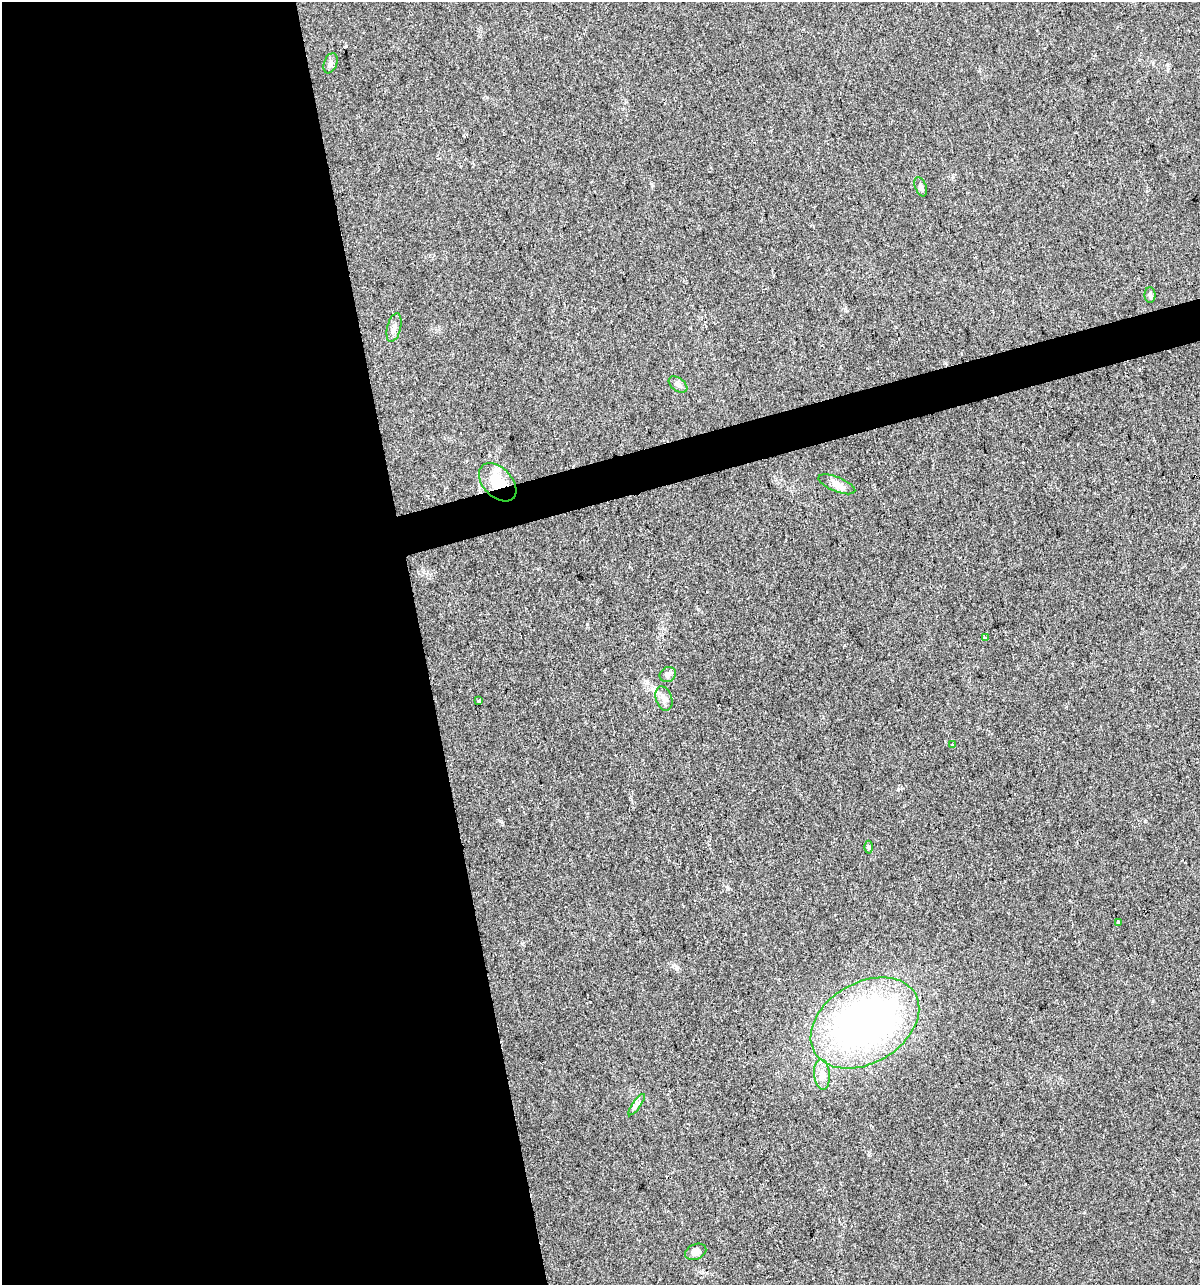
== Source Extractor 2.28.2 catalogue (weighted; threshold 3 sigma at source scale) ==
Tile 9 of 4 x 4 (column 1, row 3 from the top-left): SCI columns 95-1292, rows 1284-2566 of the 4930 x 5133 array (HDU 1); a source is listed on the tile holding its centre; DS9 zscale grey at full resolution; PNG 1202 x 1287 px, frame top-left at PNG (2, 2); each listed source drawn as its Kron ellipse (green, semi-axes under 4 px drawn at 4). Shown black and unused: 37% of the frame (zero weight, under 2 of 3 exposures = <1% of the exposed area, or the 3 px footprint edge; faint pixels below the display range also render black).
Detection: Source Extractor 2.28.2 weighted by HDU 2 'WHT'; one run over the whole footprint, this tile lists its part. Background 0.0328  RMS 0.0063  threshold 0.0282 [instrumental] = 3 sigma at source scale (4.5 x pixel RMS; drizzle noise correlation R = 1.50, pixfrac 1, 0.0396/0.0396 arcsec/px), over >= 5 px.
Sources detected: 19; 1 cosmic-ray / hot-pixel residue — neither listed nor drawn; the other 18 listed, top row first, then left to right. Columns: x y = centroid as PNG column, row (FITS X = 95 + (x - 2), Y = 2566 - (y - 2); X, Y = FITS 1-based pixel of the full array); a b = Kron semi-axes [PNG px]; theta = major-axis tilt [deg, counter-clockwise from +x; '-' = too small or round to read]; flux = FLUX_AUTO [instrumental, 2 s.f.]
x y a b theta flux
330 63 10 6 69 2.5
921 187 10 5 -70 2.1
1150 295 8 5 -89 1.3
394 328 14 7 76 3.4
678 384 10 6 -36 2.2
498 482 22 14 -47 19
837 484 19 7 -22 4.5
985 637 4 3 - 3.2
668 675 8 7 - 2.7
664 699 12 8 -71 3.9
479 701 3 3 - 6.8
952 744 4 2 - 0.49
869 847 6 4 89 0.99
1118 922 4 3 - 3
865 1023 58 40 30 280
822 1074 15 8 -85 4.8
637 1105 13 4 54 1.9
696 1252 11 7 23 3.5
Overlapping masked pixels (flux is a lower limit): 2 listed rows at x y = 498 482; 865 1023
Unlisted compact peaks at least as high as the median listed source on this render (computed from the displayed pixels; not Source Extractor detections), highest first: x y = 677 968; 500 821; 898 789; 1153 1001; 896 327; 845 309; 727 887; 652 185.